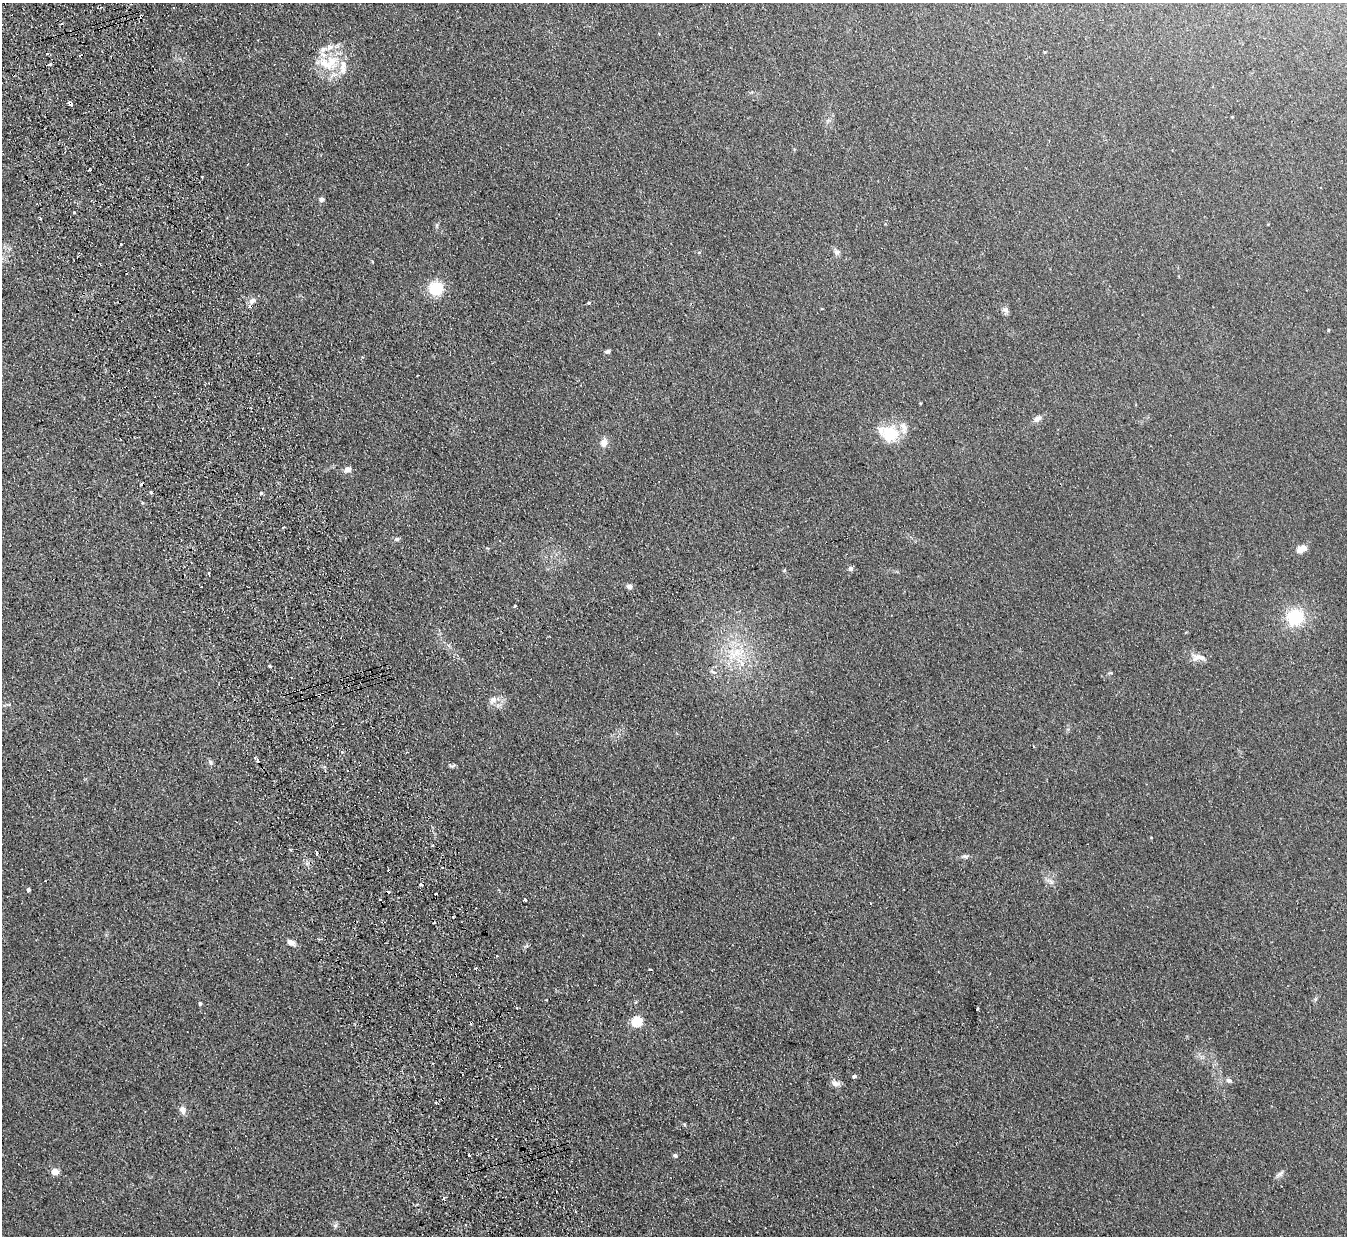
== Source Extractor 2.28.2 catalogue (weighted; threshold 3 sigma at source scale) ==
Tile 11 of 4 x 4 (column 3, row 3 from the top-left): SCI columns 2747-4091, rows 1408-2641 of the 5492 x 5407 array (HDU 1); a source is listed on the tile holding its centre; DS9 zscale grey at full resolution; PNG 1349 x 1238 px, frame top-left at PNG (2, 3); no overlay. Shown black and unused: <1% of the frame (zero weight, under 2 of 3 exposures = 3% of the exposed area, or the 3 px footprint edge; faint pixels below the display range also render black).
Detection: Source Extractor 2.28.2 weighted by HDU 2 'WHT'; one run over the whole footprint, this tile lists its part. Background 0.101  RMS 0.011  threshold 0.0517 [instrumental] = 3 sigma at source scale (4.5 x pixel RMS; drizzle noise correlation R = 1.50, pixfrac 1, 0.05/0.05 arcsec/px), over >= 5 px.
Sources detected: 87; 14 cosmic-ray / hot-pixel residue — not listed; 5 inside a brighter listed object's ellipse — not listed separately; the other 68 listed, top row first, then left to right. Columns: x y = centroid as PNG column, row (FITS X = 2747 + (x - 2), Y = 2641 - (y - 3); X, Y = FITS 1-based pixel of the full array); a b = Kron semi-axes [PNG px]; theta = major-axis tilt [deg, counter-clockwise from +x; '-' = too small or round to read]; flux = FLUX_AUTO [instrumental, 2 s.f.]
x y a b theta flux
332 61 24 17 5 37
49 64 4 3 - 9.7
71 104 4 3 - 7.7
1232 117 4 3 - 0.89
794 149 5 3 - 1
90 170 2 2 - 1.1
322 199 5 5 - 4
40 219 3 3 - 2.6
437 225 7 4 89 1.7
120 244 3 3 - 5.8
699 252 5 4 - 1.2
837 252 9 8 - 4
436 288 12 11 - 40
252 301 11 8 21 5.5
589 303 4 3 - 2.1
1006 310 9 7 -65 3.6
1328 330 4 3 - 1.2
607 352 6 5 - 2.5
1037 419 10 7 30 5.4
889 430 31 16 -11 29
604 443 10 8 80 7.7
348 469 8 7 - 6.2
151 493 3 3 - 6
261 493 4 3 - 1.8
283 527 3 2 - 2.1
397 539 6 5 - 2.3
1301 549 12 7 28 8.6
851 568 5 5 - 3.5
784 570 5 3 - 1.1
209 574 4 3 - 5.5
629 586 6 6 - 4.5
201 587 3 2 - 1.3
515 606 3 3 - 1.8
1295 617 16 15 - 50
736 652 14 9 58 15
1199 657 20 9 -1 8.6
270 666 3 3 - 7.8
713 672 10 4 -26 2.8
493 700 11 8 47 6.6
342 752 3 3 - 2.1
255 758 3 3 - 1.9
210 762 8 5 -71 2.4
432 845 3 2 - 2.3
317 853 3 3 - 1.6
965 856 9 5 5 2.9
389 871 3 2 - 1
1051 882 7 5 -46 3.2
28 889 4 4 - 2.6
388 892 4 3 - 1.3
379 899 3 3 - 9.9
525 900 3 3 - 2.7
291 942 9 6 -28 6.4
497 956 3 2 - 1.3
546 1000 2 2 - 1.1
200 1003 5 4 - 1.6
517 1008 3 3 - 1.8
977 1009 3 3 - 4.2
637 1021 5 5 - 80
854 1076 5 4 - 2.6
1229 1081 7 7 - 2.7
835 1083 12 7 -19 5.4
436 1103 2 2 - 1
182 1110 9 7 -57 5.9
469 1155 3 3 - 2.8
675 1155 5 4 - 2.6
55 1172 5 4 - 23
1281 1173 12 5 38 3.5
335 1226 6 6 - 2.5
Overlapping masked pixels (flux is a lower limit): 3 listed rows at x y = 71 104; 252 301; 389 871